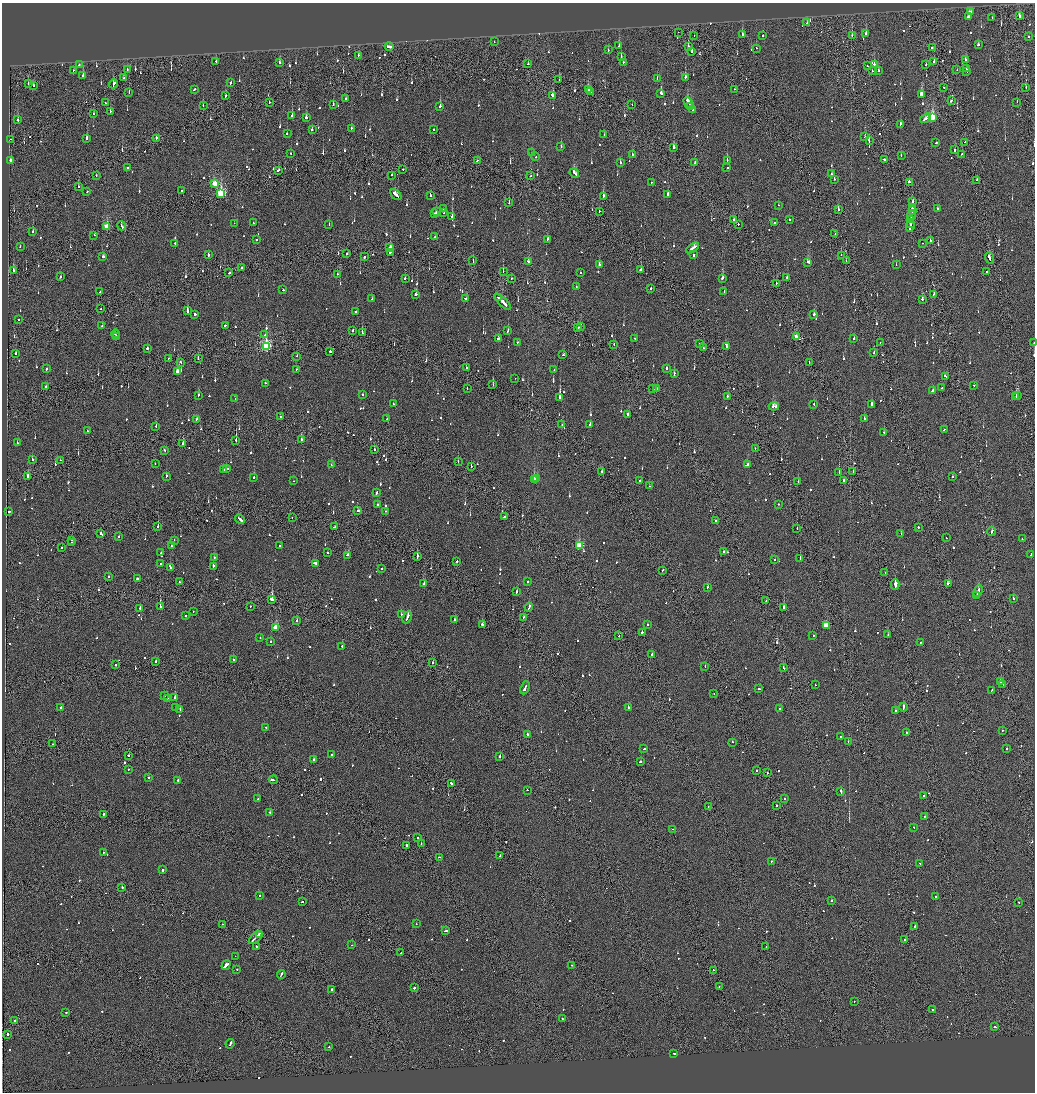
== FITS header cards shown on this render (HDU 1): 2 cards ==
NAXIS1  =                 2065
NAXIS2  =                 2180

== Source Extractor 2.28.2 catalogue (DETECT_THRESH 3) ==
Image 2065 x 2180 px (HDU 1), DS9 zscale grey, zoomed out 1/2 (1 PNG px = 2 x 2 image px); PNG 1037 x 1094 px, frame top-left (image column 1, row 2179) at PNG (2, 3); each listed source drawn as its Kron ellipse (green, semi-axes under 4 px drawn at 4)
Background -0.118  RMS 0.067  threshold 0.2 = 3 sigma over >= 5 px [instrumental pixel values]
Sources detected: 1184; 49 cannot appear on this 1/2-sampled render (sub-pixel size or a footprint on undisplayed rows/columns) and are neither listed nor drawn; of the other 1135, the 500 brightest by FLUX_AUTO listed and drawn (635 fainter detections omitted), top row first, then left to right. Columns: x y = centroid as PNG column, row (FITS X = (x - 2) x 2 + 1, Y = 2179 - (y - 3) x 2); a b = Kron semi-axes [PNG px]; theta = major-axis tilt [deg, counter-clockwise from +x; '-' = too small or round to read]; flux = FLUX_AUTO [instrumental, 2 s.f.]
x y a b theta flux
970 12 3 2 - 340
1019 16 3 2 - 79
968 17 3 2 - 190
992 18 3 2 - 130
807 23 2 2 - 110
678 32 2 1 - 120
742 34 3 2 - 150
866 34 3 2 - 180
694 35 2 1 - 77
852 35 2 2 - 80
762 36 2 2 - 140
1029 37 2 1 - 200
494 42 2 2 - 100
978 45 2 2 - 360
389 46 4 2 - 410
619 46 3 2 - 170
688 46 3 2 - 110
932 47 2 2 - 160
756 48 2 2 - 100
608 50 2 2 - 86
692 51 2 2 - 320
358 55 2 2 - 82
621 57 2 2 - 100
965 59 3 2 - 150
216 61 2 2 - 73
934 61 3 1 - 180
623 62 2 2 - 110
280 63 2 2 - 120
528 64 2 2 - 73
874 64 2 2 - 570
79 65 2 2 - 88
926 65 2 2 - 72
867 66 2 1 - 75
966 68 4 2 - 220
74 70 2 1 - 160
127 70 2 1 - 170
957 70 2 1 - 92
872 71 2 2 - 100
878 71 2 2 - 110
967 71 2 2 - 180
83 76 3 2 - 230
685 77 3 2 - 340
124 78 3 2 - 230
657 79 2 2 - 430
559 80 2 1 - 86
230 83 2 2 - 130
28 84 2 2 - 250
114 84 4 2 - 710
33 85 2 2 - 160
944 87 2 1 - 150
1026 87 2 1 - 130
194 89 3 2 - 160
734 89 2 1 - 76
588 90 4 2 - 250
590 91 2 1 - 140
129 92 2 1 - 120
661 93 3 2 - 270
921 94 3 2 - 600
552 95 3 2 - 220
225 96 3 2 - 150
345 99 2 2 - 250
951 101 3 2 - 170
269 102 2 1 - 77
1017 102 2 1 - 100
105 103 2 2 - 97
688 103 6 2 -61 840
333 104 3 2 - 120
632 105 2 2 - 71
203 106 2 1 - 95
440 106 3 2 - 410
691 107 3 2 - 510
693 110 4 2 - 200
110 111 2 2 - 77
93 114 2 2 - 72
292 115 2 2 - 110
932 117 4 3 - 880
306 118 3 2 - 130
926 118 6 2 34 410
18 120 2 2 - 210
900 124 2 2 - 310
351 128 3 2 - 74
312 130 2 2 - 180
434 130 2 2 - 77
287 133 2 2 - 130
604 134 2 2 - 98
865 137 2 2 - 100
87 138 2 2 - 240
156 138 3 1 - 270
11 139 2 1 - 110
869 141 3 2 - 150
965 142 2 1 - 120
936 143 2 2 - 100
561 147 2 2 - 110
674 147 3 2 - 350
954 150 2 2 - 700
532 153 2 2 - 120
291 154 2 1 - 120
632 154 2 2 - 80
961 154 2 2 - 76
901 155 2 1 - 92
536 157 2 2 - 110
10 160 2 2 - 140
477 160 2 2 - 130
727 160 3 2 - 95
884 160 2 2 - 97
620 162 2 2 - 130
695 163 2 2 - 100
128 168 2 2 - 410
727 168 2 1 - 79
403 169 2 2 - 110
279 170 3 2 - 540
574 173 5 2 - 500
831 174 2 2 - 130
96 175 2 2 - 71
392 175 2 2 - 81
531 176 2 2 - 99
834 179 2 2 - 74
977 180 2 2 - 110
651 182 2 1 - 130
909 182 2 2 - 110
214 183 4 2 - 290
78 187 2 2 - 260
182 191 2 1 - 110
87 192 2 2 - 140
221 194 4 3 - 1300
396 194 7 2 -48 440
667 194 2 2 - 180
430 196 2 2 - 140
603 196 3 2 - 120
912 202 2 2 - 120
509 203 3 1 - 73
778 205 2 2 - 78
912 208 4 2 - 520
443 209 2 2 - 140
838 209 2 2 - 360
937 209 2 2 - 83
912 210 3 1 - 350
599 211 2 1 - 120
436 212 2 1 - 330
443 213 2 2 - 82
435 214 4 2 - 600
911 215 4 1 - 840
452 216 2 2 - 760
733 220 2 1 - 320
789 220 2 2 - 140
911 220 3 2 - 280
234 223 2 2 - 270
253 223 2 2 - 94
775 223 2 2 - 74
910 223 4 2 - 270
329 224 2 2 - 90
738 224 2 2 - 260
122 226 5 2 - 380
910 226 6 2 82 440
107 227 3 2 - 510
33 231 2 2 - 96
835 234 2 1 - 84
94 235 2 2 - 120
435 236 2 1 - 72
256 239 2 2 - 120
547 240 4 2 - 130
930 241 2 2 - 160
175 243 2 1 - 190
923 243 2 1 - 100
20 246 2 2 - 82
389 247 4 2 - 74
693 248 7 2 35 580
390 252 3 2 - 1600
208 254 3 2 - 210
347 254 2 1 - 120
693 255 2 2 - 280
841 255 2 1 - 93
103 256 2 2 - 320
364 257 2 1 - 390
989 258 6 2 -68 360
473 261 3 2 - 140
846 261 2 2 - 72
529 262 3 2 - 610
808 262 4 2 - 250
896 264 2 2 - 78
599 265 2 2 - 200
242 268 2 1 - 120
641 270 2 2 - 110
13 271 2 2 - 330
503 271 3 1 - 76
987 272 2 2 - 150
229 273 2 2 - 180
580 273 2 2 - 100
338 274 2 2 - 98
60 277 2 2 - 100
787 277 2 1 - 110
405 278 2 2 - 200
511 278 2 1 - 100
722 278 3 2 - 180
776 283 2 1 - 170
576 287 2 2 - 110
651 288 2 2 - 240
283 290 2 2 - 95
724 291 2 2 - 100
100 292 3 2 - 150
416 294 2 2 - 360
934 294 3 2 - 90
498 297 2 1 - 160
372 299 2 2 - 220
465 299 2 2 - 140
922 299 2 2 - 180
502 302 11 2 -44 890
101 309 2 1 - 200
187 311 2 2 - 890
356 311 2 2 - 180
195 314 2 2 - 740
814 315 2 2 - 360
19 319 2 2 - 160
102 325 2 1 - 240
226 325 3 2 - 150
580 326 3 2 - 190
578 328 2 2 - 130
353 330 2 2 - 250
508 331 4 2 - 170
362 333 2 1 - 410
115 334 4 2 - 190
265 334 2 2 - 81
117 336 2 1 - 190
796 337 3 2 - 110
635 338 2 2 - 110
498 339 3 2 - 250
854 339 2 2 - 150
517 342 2 1 - 80
880 342 2 2 - 120
699 343 2 2 - 91
1034 343 2 1 - 93
614 344 2 1 - 83
266 346 4 3 - 2000
727 346 2 2 - 140
147 348 2 2 - 160
703 348 2 1 - 89
330 351 2 2 - 590
874 353 2 2 - 96
16 354 3 2 - 140
563 355 2 2 - 72
297 356 2 1 - 72
168 358 2 1 - 110
198 359 2 2 - 470
181 362 2 2 - 140
809 363 2 1 - 190
467 368 2 1 - 200
667 368 2 2 - 170
46 369 2 2 - 160
296 369 2 2 - 300
554 370 2 2 - 130
178 372 4 2 - 830
674 374 3 2 - 180
946 376 4 2 - 200
515 378 2 2 - 90
265 383 2 2 - 240
493 385 2 1 - 91
973 385 2 2 - 93
46 386 2 2 - 400
467 388 2 2 - 77
942 388 2 2 - 130
653 389 2 2 - 130
657 389 2 2 - 89
933 390 3 2 - 440
198 395 2 2 - 150
363 395 2 2 - 130
1018 395 2 2 - 200
727 396 2 2 - 180
1016 396 2 1 - 130
560 398 2 2 - 2500
235 399 2 1 - 97
393 404 2 2 - 80
814 404 2 2 - 120
871 405 3 2 - 300
774 406 5 2 - 330
628 415 3 2 - 120
281 417 2 2 - 98
197 419 4 2 - 250
387 419 2 2 - 180
864 419 2 2 - 530
590 424 2 1 - 2300
562 425 2 2 - 100
156 426 2 2 - 140
944 429 3 2 - 160
87 431 2 2 - 100
884 432 2 2 - 93
301 439 2 2 - 300
236 440 2 1 - 310
17 443 2 2 - 140
183 444 2 2 - 240
755 448 2 2 - 72
164 450 2 2 - 170
374 450 2 2 - 130
32 460 2 2 - 110
60 460 2 2 - 110
458 461 2 1 - 95
155 463 2 2 - 110
331 465 2 2 - 91
747 465 2 2 - 350
471 466 2 1 - 200
226 469 4 2 - 250
224 470 3 2 - 280
602 472 2 1 - 100
853 472 2 1 - 170
839 473 2 1 - 280
28 476 3 2 - 110
166 476 2 2 - 110
254 477 2 2 - 100
952 477 2 2 - 110
537 478 2 2 - 220
534 479 2 2 - 930
639 480 2 2 - 72
844 480 2 2 - 94
294 481 2 2 - 78
798 482 2 2 - 80
649 486 2 2 - 93
377 492 3 2 - 110
778 504 2 2 - 76
377 505 2 2 - 150
358 511 3 2 - 160
385 511 2 2 - 80
9 512 2 2 - 300
504 517 2 1 - 120
292 518 2 1 - 200
240 519 5 2 - 580
715 521 2 1 - 94
158 526 2 1 - 200
334 527 2 2 - 88
918 527 2 2 - 500
797 528 2 1 - 130
992 532 4 2 - 260
101 533 2 2 - 340
901 533 2 2 - 92
119 537 2 2 - 81
946 538 2 2 - 91
1022 539 2 2 - 87
72 540 2 1 - 89
174 540 2 1 - 160
71 542 2 2 - 390
172 545 2 2 - 130
280 546 2 2 - 170
579 546 3 3 - 830
62 548 2 1 - 200
723 551 2 2 - 350
161 553 2 2 - 100
327 553 2 2 - 80
348 555 3 2 - 360
1031 555 2 1 - 350
214 557 2 2 - 76
417 557 3 1 - 390
774 559 2 2 - 120
800 559 2 2 - 100
457 561 2 2 - 240
315 563 4 2 - 400
160 564 2 2 - 75
213 567 3 2 - 180
170 568 2 2 - 340
382 568 2 2 - 170
663 570 3 1 - 180
885 572 2 1 - 90
108 576 2 2 - 200
137 579 2 2 - 490
179 581 3 2 - 140
528 582 2 2 - 230
948 583 2 2 - 340
424 584 3 2 - 200
895 584 5 1 - 27000
707 587 2 2 - 110
978 591 6 2 65 350
517 592 2 2 - 340
977 596 2 2 - 680
1013 598 2 2 - 260
272 600 2 2 - 3200
766 601 2 1 - 140
250 606 2 2 - 280
160 607 2 2 - 660
529 607 4 2 - 300
140 608 2 2 - 76
784 608 2 2 - 900
193 611 2 1 - 96
402 615 2 2 - 250
185 616 2 2 - 130
407 617 6 2 65 350
524 617 2 2 - 80
297 620 2 2 - 81
454 620 2 2 - 690
483 624 4 2 - 250
647 625 2 2 - 160
826 626 3 2 - 470
275 627 3 2 - 330
642 632 2 2 - 310
888 635 2 1 - 300
619 636 2 2 - 120
813 636 2 2 - 120
260 638 2 2 - 92
270 642 2 2 - 79
920 643 2 2 - 440
342 646 2 1 - 180
652 654 2 2 - 140
233 659 2 2 - 200
156 661 2 2 - 100
432 662 2 2 - 300
116 664 2 2 - 220
705 666 2 2 - 87
783 668 2 2 - 390
1001 682 2 2 - 220
1003 684 2 1 - 120
815 685 2 1 - 92
525 688 7 2 66 410
759 689 2 2 - 240
992 690 4 2 - 190
714 694 2 1 - 93
164 696 2 1 - 87
175 697 2 2 - 410
167 698 2 2 - 180
903 707 4 2 - 200
61 708 2 2 - 250
175 708 2 2 - 80
628 708 2 2 - 290
779 708 2 2 - 160
180 709 2 2 - 94
895 711 2 2 - 220
266 728 2 2 - 73
1002 730 2 2 - 77
906 732 2 2 - 87
527 734 2 2 - 430
841 736 2 2 - 160
848 741 2 2 - 84
732 742 2 2 - 250
53 744 2 2 - 77
644 749 2 2 - 260
1007 749 2 2 - 110
331 754 2 2 - 190
129 755 2 2 - 92
500 756 2 2 - 470
313 759 2 2 - 200
641 762 2 2 - 410
128 769 2 2 - 130
756 771 2 1 - 120
768 773 2 1 - 290
148 778 2 2 - 140
273 780 4 2 - 350
178 781 2 2 - 260
451 784 3 2 - 200
527 790 2 2 - 82
841 791 3 2 - 330
924 796 2 2 - 78
258 799 2 2 - 85
784 799 2 2 - 1000
777 806 2 1 - 450
708 807 2 2 - 100
270 812 3 2 - 150
103 814 2 2 - 150
925 816 2 2 - 79
914 827 2 2 - 100
673 829 2 1 - 79
418 838 2 1 - 74
421 843 2 1 - 75
406 846 2 2 - 680
103 852 2 2 - 77
500 856 2 2 - 160
439 857 2 2 - 140
771 861 3 2 - 90
920 863 2 2 - 120
163 870 3 2 - 310
122 887 2 2 - 180
260 896 2 1 - 300
936 897 2 1 - 520
831 901 2 2 - 430
302 902 2 2 - 150
1019 902 2 2 - 110
222 924 2 1 - 81
416 924 2 2 - 77
915 926 2 2 - 150
446 931 3 2 - 190
259 934 3 2 - 200
256 938 8 2 43 960
904 939 2 1 - 180
352 945 2 2 - 110
256 946 2 2 - 93
766 946 2 1 - 240
401 953 2 1 - 160
235 956 2 1 - 260
226 965 5 2 - 1200
572 965 2 1 - 98
237 969 2 2 - 120
713 970 2 1 - 130
281 975 4 2 - 360
719 987 2 1 - 110
414 988 2 2 - 180
332 989 2 2 - 340
854 1001 2 2 - 71
933 1009 2 1 - 72
66 1013 2 2 - 87
562 1019 2 2 - 160
14 1020 2 2 - 250
995 1027 2 2 - 150
8 1034 2 2 - 190
230 1044 5 2 - 220
329 1047 2 2 - 130
674 1053 2 2 - 170
At the frame edge (FLAGS 8, measured only in part): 1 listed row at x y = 1034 343
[635 fainter detections neither listed nor drawn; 49 sub-pixel or undisplayed-footprint detections neither listed nor drawn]